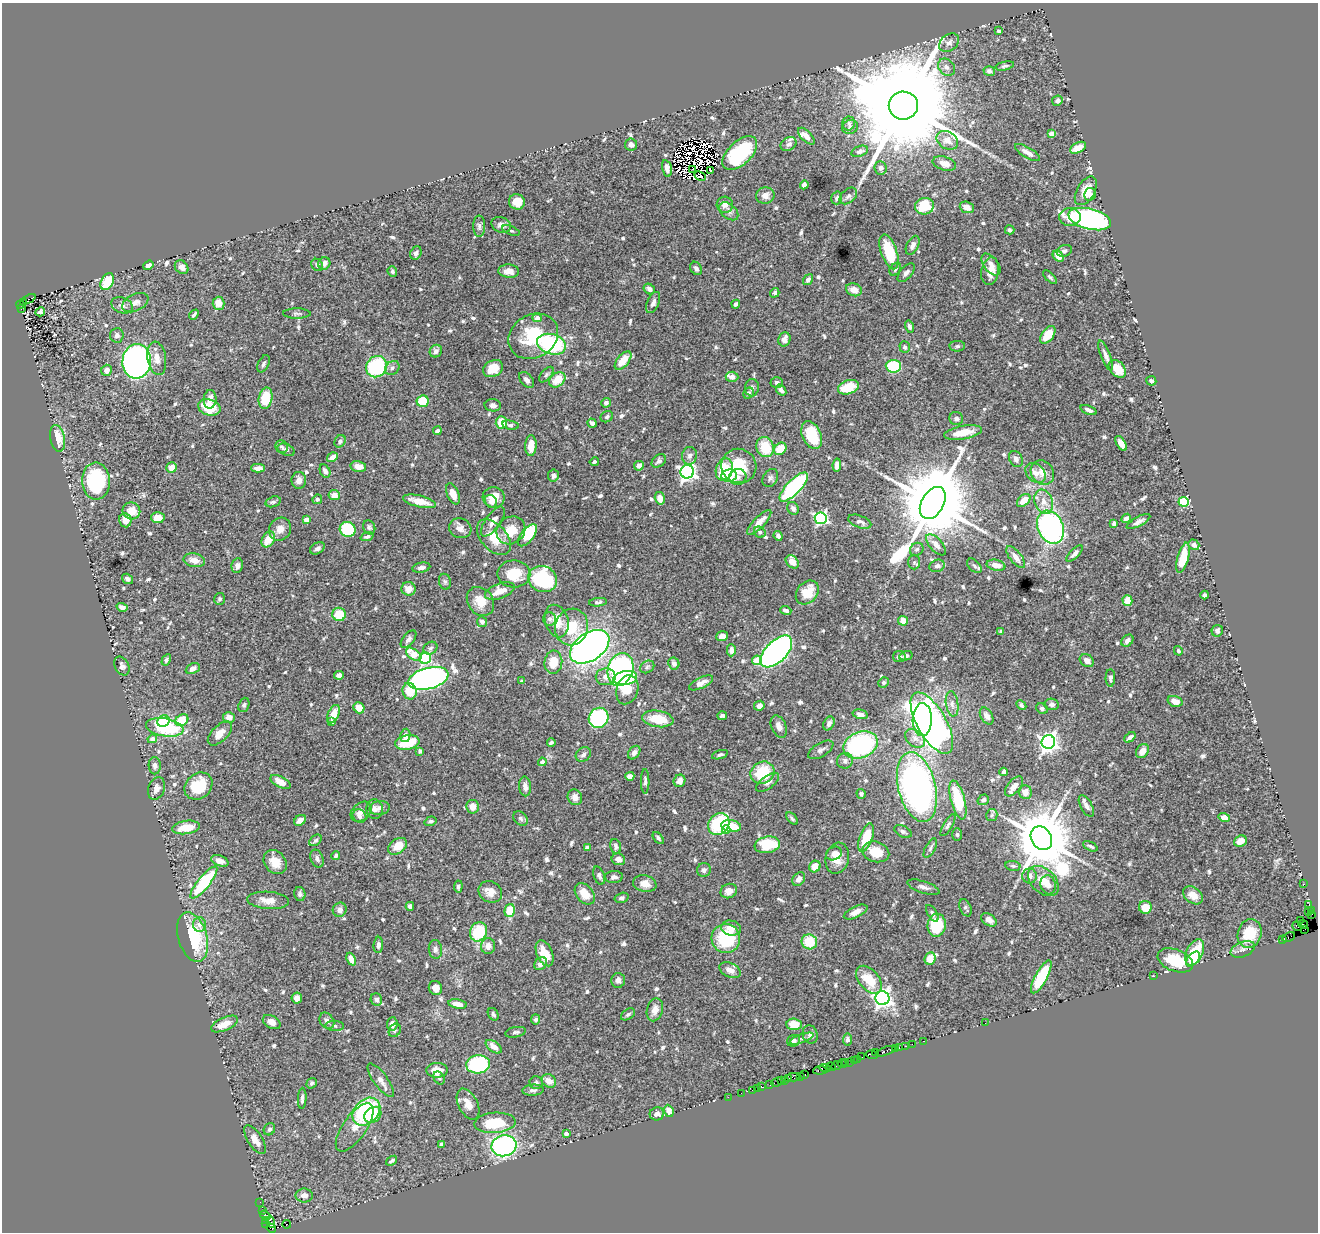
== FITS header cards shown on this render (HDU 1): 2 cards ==
NAXIS1  =                 1316
NAXIS2  =                 1230

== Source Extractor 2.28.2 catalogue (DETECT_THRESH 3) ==
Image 1316 x 1230 px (HDU 1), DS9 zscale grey, 1 PNG px = 1 image px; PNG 1320 x 1234 px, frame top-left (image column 1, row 1230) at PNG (2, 3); each listed source drawn as its Kron ellipse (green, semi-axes under 4 px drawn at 4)
Background 1.2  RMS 0.026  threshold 0.0768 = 3 sigma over >= 5 px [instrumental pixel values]
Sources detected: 744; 6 with non-positive FLUX_AUTO (blend fragments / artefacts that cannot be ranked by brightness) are neither listed nor drawn; of the other 738, the 500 brightest by FLUX_AUTO listed and drawn (238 fainter detections omitted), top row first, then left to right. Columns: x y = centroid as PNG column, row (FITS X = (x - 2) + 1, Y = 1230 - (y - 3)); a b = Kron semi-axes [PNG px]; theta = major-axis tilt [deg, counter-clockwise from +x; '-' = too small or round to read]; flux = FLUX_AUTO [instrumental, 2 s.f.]
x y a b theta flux
999 31 4 3 - 3.5
949 43 11 8 38 7.7
1005 66 9 4 12 3.6
946 67 9 7 -47 8.2
989 71 6 5 - 5.9
1057 101 5 5 - 5.9
903 106 14 14 - 75000
849 123 7 6 - 4.8
850 127 8 7 - 5.9
1051 134 4 4 - 18
806 136 11 5 -45 9.5
947 140 11 8 -31 18
789 144 8 6 32 7
631 145 6 6 - 6.2
1078 148 8 5 27 18
860 151 9 5 18 5.6
1027 152 14 5 -31 11
740 153 21 11 44 120
944 163 12 6 -16 15
667 168 8 4 -77 10
881 168 7 6 - 5.3
692 169 2 2 - 3.4
711 170 3 3 - 4.7
700 176 6 3 -25 7.1
804 185 4 4 - 7.2
1086 191 16 9 60 27
1090 194 6 5 - 8.7
765 196 9 8 - 12
848 196 10 6 41 6.2
837 198 6 5 - 4.5
517 202 8 7 - 21
725 205 8 8 - 11
924 206 9 8 - 65
967 207 7 5 -20 13
729 211 11 7 -40 7.8
1070 217 10 9 - 20
1090 219 22 10 -14 370
501 225 10 7 -22 9.1
479 226 11 6 -90 5.5
511 230 9 4 -22 4.1
1010 230 5 4 - 3.6
913 245 10 6 64 7.9
1064 251 8 5 18 4.6
889 252 18 8 -71 68
416 253 7 5 65 6.7
1058 256 6 4 -45 21
324 263 6 6 - 9.4
991 264 12 7 -53 12
148 265 5 4 - 5.3
317 265 7 5 -48 5
182 267 7 6 - 9.3
696 268 7 5 -57 6
895 269 7 5 55 3.8
392 271 5 4 - 3.8
509 271 10 6 -4 14
990 271 14 8 79 17
906 273 11 6 49 6.4
1050 277 9 4 -45 3.9
808 280 6 4 55 5.5
107 282 9 6 61 59
649 289 6 5 - 6.2
854 290 8 6 -22 17
775 293 5 4 - 3.6
29 299 7 3 27 140
23 302 4 3 - 75
135 303 14 8 26 12
219 303 6 6 - 20
653 303 11 6 66 7.6
20 304 4 3 - 89
736 304 4 3 - 4.7
122 305 11 7 -21 8.1
21 308 3 3 - 150
40 312 5 4 - 3.7
297 313 14 5 0 4.6
194 315 6 3 49 4
537 318 4 4 - 14
909 327 6 4 -74 5.4
117 335 7 6 - 6.1
1048 335 10 6 53 36
533 336 26 21 32 88
784 339 7 6 - 12
551 344 15 10 -17 170
957 346 8 5 1 3.8
905 347 6 5 - 4.1
436 351 6 6 - 7.9
1106 356 16 4 -68 8.1
157 358 17 9 -81 18
137 361 17 14 85 600
623 361 11 5 51 28
263 364 9 5 64 4.4
893 366 7 6 - 80
376 367 11 10 - 150
392 368 8 6 43 6.2
493 368 10 8 30 25
1117 369 10 7 -47 28
107 370 6 5 - 11
546 374 9 5 49 3.7
732 377 6 5 - 9.2
527 380 9 6 -48 8.1
557 380 9 6 37 31
1151 381 5 4 - 4
777 382 6 5 - 4.6
848 387 10 7 18 53
752 388 9 7 87 5.2
781 390 6 4 -49 5.8
748 393 6 5 - 5.6
266 398 11 7 78 51
210 399 9 6 86 12
422 401 6 5 - 45
606 403 5 4 - 5.7
493 405 8 6 -2 5.9
209 407 11 8 -16 57
1089 410 8 4 -23 6
607 417 6 5 - 3.4
956 418 7 6 - 7.2
501 422 6 6 - 34
592 423 5 4 - 4.2
510 425 8 4 -10 3.7
437 431 4 4 - 4.2
963 432 19 6 10 34
812 435 15 9 -67 64
57 438 13 7 -79 32
340 441 6 5 - 5.6
1121 443 8 4 -58 14
531 445 10 5 88 22
282 447 6 6 - 3.7
765 447 10 8 -72 49
780 449 7 5 45 36
286 450 9 5 -23 4.8
689 456 9 7 86 6.7
332 457 6 4 31 11
1016 459 8 6 -62 7.3
659 461 8 5 38 4.8
594 462 5 3 - 3.8
837 465 6 4 81 10
639 466 5 4 - 6.7
739 466 17 17 - 69
172 467 5 5 - 14
358 467 8 5 -12 16
258 468 7 4 -1 11
724 469 11 8 71 52
325 471 7 5 -64 6.4
687 472 6 6 - 690
1035 473 11 8 -44 12
1042 473 13 11 -54 21
553 475 6 5 - 6
729 476 8 6 7 62
738 477 9 8 - 9
770 478 9 7 58 5.7
299 480 8 7 - 9.6
96 481 18 14 -87 130
794 487 19 7 46 240
453 494 11 6 -67 20
334 495 5 5 - 14
494 498 11 10 - 30
660 498 6 5 - 14
317 499 5 4 - 3.6
1024 500 8 5 41 24
419 501 17 5 -13 29
491 501 7 5 -51 11
273 502 8 5 17 4.7
1044 502 12 9 -70 17
1184 502 5 5 - 98
933 503 17 11 60 27000
793 508 6 5 - 6.7
131 511 9 8 - 24
158 518 7 5 -2 23
821 518 6 6 - 320
1126 518 5 4 - 5.8
125 520 7 6 - 16
306 520 4 4 - 15
493 521 18 7 54 14
759 522 16 5 46 19
860 522 12 6 -21 7.5
1138 522 13 4 28 7.7
1114 524 4 4 - 4.7
369 527 7 6 - 4.3
1050 527 17 12 -67 380
460 528 11 10 - 12
280 529 12 10 55 15
348 529 8 7 - 100
511 530 15 13 39 33
760 532 6 5 - 3.6
527 535 13 6 51 78
778 536 5 4 - 5.7
367 537 7 4 20 4.2
494 537 21 12 -48 42
268 539 8 6 60 29
936 545 13 6 -49 12
1194 545 6 5 - 7.8
317 548 8 5 29 4.8
917 549 7 6 - 4.4
1075 554 10 4 45 7.7
1016 557 13 6 -52 12
1183 558 15 5 75 37
194 560 11 7 -11 17
792 562 7 5 -46 13
914 562 7 5 -90 3.6
996 565 9 5 -12 11
237 566 7 6 - 6.7
937 566 8 6 19 7.1
974 566 8 5 -45 4.1
421 568 9 5 11 5.9
514 574 16 13 -2 48
127 579 6 5 - 4.9
543 579 15 13 -25 150
445 582 8 6 -74 4.1
409 589 7 6 - 15
500 591 15 7 21 25
807 592 13 10 49 40
1205 595 4 3 - 4.1
220 599 6 5 - 3.8
480 601 15 12 -53 30
1127 601 5 5 - 25
598 602 9 4 7 4.2
122 607 6 4 -17 6.3
786 610 5 3 - 6.2
339 614 7 6 - 42
549 619 6 6 - 4.9
557 621 16 11 -74 31
903 621 5 5 - 15
482 622 5 5 - 5.7
572 627 18 16 72 51
1217 631 6 5 - 5.7
1001 632 4 3 - 4
722 636 6 5 - 10
408 639 10 5 51 6.4
1127 641 7 5 46 8
590 647 22 14 35 1100
430 648 7 6 - 4.2
731 650 6 4 -90 7.6
776 651 20 10 45 960
1178 651 5 4 - 3.6
414 654 9 5 -37 38
906 656 7 4 15 4.6
899 657 6 5 - 6.6
425 658 6 5 - 170
166 660 6 4 60 3.7
757 660 5 5 - 47
1087 661 7 6 - 11
553 662 11 9 85 29
674 664 6 5 - 6.6
122 666 10 7 -63 6
647 667 7 6 - 4.2
193 669 7 5 25 7.6
620 669 17 12 72 510
339 675 5 4 - 11
606 677 10 8 0 12
428 678 20 10 15 810
625 678 12 7 8 100
1110 678 9 4 89 5.1
522 681 4 3 - 4.5
883 682 5 5 - 4
701 683 13 5 26 12
627 690 15 10 73 43
409 691 8 7 - 36
1175 701 8 5 -17 15
952 704 13 6 -82 8.5
1052 704 7 5 -11 6.2
244 705 7 5 69 3.8
1021 705 6 4 -46 4.5
759 706 5 5 - 7.9
359 708 6 5 - 23
1042 709 6 5 - 4.5
333 714 10 5 65 28
860 714 8 4 -14 8.6
722 716 4 3 - 4.5
987 716 9 6 -60 9.1
229 717 6 5 - 14
599 718 10 9 - 250
658 719 16 8 -8 43
182 720 7 5 31 48
922 720 16 9 88 270
164 721 6 5 - 49
332 722 4 4 - 8.9
932 723 34 14 -60 870
829 724 7 5 61 7.4
165 727 19 9 -10 130
779 727 12 7 -66 11
220 733 15 8 44 19
405 735 7 5 81 8.4
1130 737 6 3 40 6.9
915 738 11 8 -39 8.8
152 739 5 4 - 12
407 742 12 7 11 61
551 742 4 3 - 3.9
1048 742 7 6 - 900
860 745 18 13 22 260
821 750 14 6 31 6.9
420 751 4 3 - 3.4
1142 751 7 5 52 12
634 753 7 5 54 6.7
583 754 8 6 38 6.2
720 755 8 4 17 4.1
845 761 8 7 - 6.6
542 762 4 4 - 8.8
155 766 8 6 -89 6.9
1004 772 4 3 - 3.5
762 773 12 11 - 72
630 776 5 4 - 12
645 781 12 4 -89 4.4
680 781 6 5 - 11
280 782 11 5 -27 18
768 782 13 6 36 9.1
198 786 15 12 41 60
525 786 10 6 -85 9.9
1014 786 12 6 50 13
917 787 35 18 -76 690
156 789 12 8 71 9.8
1025 792 7 6 - 13
861 794 5 4 - 3.5
575 797 8 7 - 13
958 800 20 7 -75 71
983 800 6 5 - 5.3
1086 806 12 5 -61 8.8
473 807 7 6 - 15
379 808 10 7 9 7.7
375 809 10 8 -78 7.5
361 812 12 8 40 12
992 815 6 5 - 3.4
359 816 7 6 - 5.9
1224 817 5 4 - 14
520 818 8 6 -46 4.7
792 818 7 4 -48 3.6
300 820 6 5 - 12
430 821 6 4 19 4.2
719 824 11 10 - 120
948 825 12 4 60 4.1
731 826 10 6 -10 45
186 827 14 6 9 32
726 830 4 4 - 18
903 831 9 5 -26 4.8
957 834 6 5 - 3.4
658 838 7 4 -50 3.5
866 838 15 6 70 58
1041 838 12 10 -58 15000
315 840 7 5 39 3.5
1240 841 7 5 25 15
767 845 13 8 10 75
397 846 10 7 35 30
616 846 7 5 -74 4.7
1090 846 8 3 -26 3.7
587 847 4 4 - 9.3
930 848 10 5 61 4.5
876 852 14 10 -16 39
834 853 8 6 30 7.1
336 855 5 4 - 4
837 858 16 11 76 25
317 859 9 6 -66 6.3
618 859 7 5 -20 10
220 861 9 5 -22 9.7
275 862 13 10 -49 26
815 866 6 5 - 20
1013 866 7 5 -9 3.5
704 870 7 6 - 4.9
599 876 9 5 -71 5.1
1030 876 7 7 - 10
614 877 9 6 4 6.2
799 879 7 5 53 10
1043 881 18 12 -44 27
204 882 20 6 51 130
645 884 12 8 -12 17
1304 884 2 2 - 17
1048 885 9 7 -74 10
458 886 6 4 85 4.4
923 887 17 6 -18 8.3
729 891 8 7 - 14
490 892 12 10 -32 17
300 894 7 5 -78 4.5
585 894 12 8 -52 23
1193 895 11 7 -37 17
622 898 7 5 15 3.9
268 900 21 8 -4 19
1309 905 3 2 - 59
410 906 4 4 - 5.9
1145 907 6 6 - 24
965 908 9 5 -65 4
340 910 7 6 - 8.4
510 910 6 5 - 42
1312 910 3 2 - 46
1308 911 3 3 - 48
856 912 13 5 25 12
932 913 9 4 -59 4.2
1312 914 2 2 - 14
989 920 8 5 -36 11
1301 920 2 2 - 15
199 924 7 6 - 8.7
1303 924 5 2 - 44
937 925 11 9 83 76
1297 926 5 3 - 35
731 928 10 7 -11 15
1304 930 4 2 - 9.3
478 932 10 8 65 77
1250 933 14 11 74 53
193 937 25 14 -74 110
1289 937 7 3 25 130
726 939 14 14 - 94
1282 940 3 2 - 30
809 942 8 7 - 49
378 945 8 4 86 4.8
488 946 8 7 - 12
435 949 9 6 -84 5.8
1243 949 13 7 22 9.1
1195 952 14 8 64 69
545 953 14 7 -67 25
930 958 6 5 - 22
351 959 7 4 -66 15
1193 959 9 5 48 23
1175 960 18 11 -21 56
541 964 7 5 46 8.5
730 970 11 7 -26 12
1154 976 3 2 - 5
1041 977 18 6 61 100
618 980 7 6 - 6.8
869 980 16 10 -50 42
435 988 7 6 - 14
297 998 5 5 - 9.3
882 998 7 7 - 760
376 999 6 5 - 6.4
458 1004 9 4 -11 12
655 1010 12 8 75 14
493 1014 7 5 -58 3.8
628 1014 8 5 33 4
535 1019 5 4 - 4.5
327 1021 9 6 -55 8.6
272 1022 9 6 -30 10
985 1023 2 2 - 22
224 1024 14 6 24 23
392 1024 6 5 - 12
794 1024 8 5 -3 27
335 1026 9 5 -3 4
395 1030 7 5 58 3.8
515 1032 10 5 11 4.8
810 1035 9 7 -72 6.1
802 1039 12 4 20 5.3
847 1040 6 4 81 4.8
794 1041 7 5 26 6
924 1041 3 2 - 35
912 1044 2 2 - 30
905 1046 3 2 - 37
494 1047 9 5 -34 14
899 1048 3 3 - 62
895 1049 3 3 - 92
886 1051 10 3 20 170
876 1053 3 2 - 4.6
872 1055 6 3 -16 61
862 1057 2 2 - 13
858 1059 2 2 - 20
854 1060 3 2 - 64
850 1062 3 2 - 11
846 1063 3 3 - 60
478 1064 12 9 4 220
842 1064 5 2 - 64
836 1066 6 3 22 220
831 1067 5 2 - 63
825 1068 5 3 - 110
437 1070 10 7 1 26
820 1070 6 3 6 170
805 1074 3 3 - 58
800 1076 3 2 - 41
793 1077 6 4 1 140
439 1078 7 5 -59 4.1
788 1079 3 2 - 110
381 1080 20 7 -54 13
785 1080 3 3 - 43
549 1081 8 6 -37 13
781 1081 2 2 - 57
777 1082 6 3 23 80
312 1083 5 5 - 3.7
536 1083 6 6 - 4.5
770 1085 3 2 - 29
762 1087 3 3 - 81
757 1088 2 2 - 15
533 1090 10 5 4 5.7
752 1090 2 2 - 29
741 1093 2 2 - 14
728 1097 2 2 - 30
302 1098 10 3 87 5.9
468 1104 17 9 -63 18
669 1111 6 4 -68 16
366 1112 16 12 44 180
657 1114 7 6 - 7.4
373 1115 9 7 38 23
495 1123 21 10 4 64
355 1127 28 11 55 27
269 1129 6 5 - 4.5
566 1134 4 4 - 6.5
255 1140 16 7 -57 16
441 1144 4 3 - 4.5
504 1146 13 10 12 370
391 1161 6 3 34 3.6
304 1195 8 7 - 11
260 1202 2 2 - 5.1
263 1210 3 2 - 37
265 1215 6 4 -36 120
265 1220 3 2 - 36
270 1222 6 3 -71 100
266 1224 2 2 - 31
287 1224 4 3 - 390
271 1228 5 3 - 79
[238 fainter detections neither listed nor drawn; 6 non-positive-flux detections neither listed nor drawn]